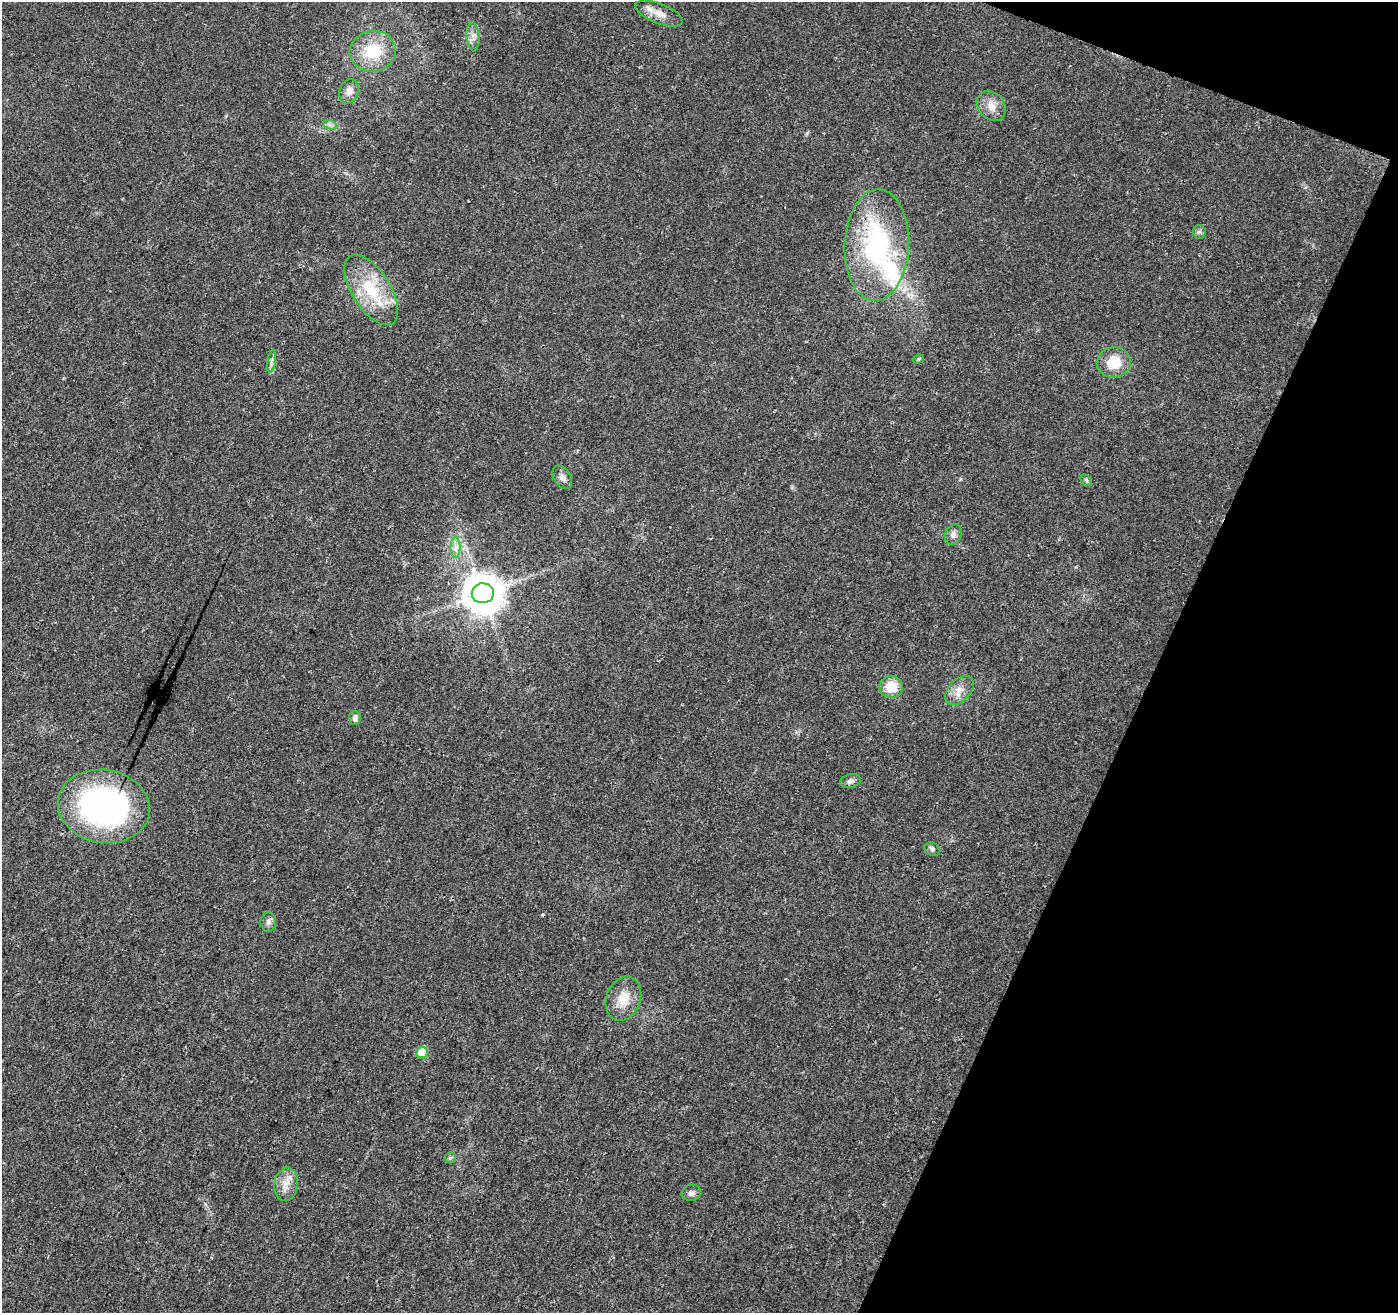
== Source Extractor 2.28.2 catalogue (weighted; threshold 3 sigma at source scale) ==
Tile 8 of 4 x 4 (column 4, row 2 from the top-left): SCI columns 4194-5589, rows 2835-4145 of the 5603 x 5731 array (HDU 1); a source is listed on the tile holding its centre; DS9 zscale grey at full resolution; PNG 1400 x 1315 px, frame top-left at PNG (2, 2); each listed source drawn as its Kron ellipse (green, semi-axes under 4 px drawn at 4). Shown black and unused: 19% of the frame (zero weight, under 3 of 4 exposures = <1% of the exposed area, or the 3 px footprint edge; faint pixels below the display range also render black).
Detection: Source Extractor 2.28.2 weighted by HDU 2 'WHT'; one run over the whole footprint, this tile lists its part. Background 0.0184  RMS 0.0034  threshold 0.0153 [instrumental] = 3 sigma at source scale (4.5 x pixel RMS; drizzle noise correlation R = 1.50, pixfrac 1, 0.0396/0.0396 arcsec/px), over >= 5 px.
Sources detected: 32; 1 inside a brighter object's white glare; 1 cosmic-ray / hot-pixel residue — neither listed nor drawn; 1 inside a brighter listed object's ellipse — not listed separately; the other 29 listed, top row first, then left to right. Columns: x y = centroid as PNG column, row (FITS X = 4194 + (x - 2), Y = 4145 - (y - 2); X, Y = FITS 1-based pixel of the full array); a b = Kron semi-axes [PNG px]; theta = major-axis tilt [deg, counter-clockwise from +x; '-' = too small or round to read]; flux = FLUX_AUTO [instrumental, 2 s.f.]
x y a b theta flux
659 14 25 10 -21 4.2
473 37 14 6 -86 2
373 51 23 20 10 12
349 91 12 9 73 2.3
991 106 16 13 -50 3.7
330 125 7 4 -19 0.85
1199 232 6 6 - 0.8
877 245 56 32 88 52
371 290 40 19 -57 16
918 359 5 4 - 0.59
272 361 12 4 81 1.1
1114 362 17 15 8 8.3
562 477 13 8 -57 1.6
1086 480 6 5 - 0.62
953 534 10 8 66 1.6
456 548 10 5 89 1.6
483 593 11 10 - 850
891 687 11 11 - 7.1
959 690 17 11 46 3.6
355 718 7 5 90 1.3
850 781 10 6 17 1.2
104 806 46 36 -9 88
932 849 8 6 -24 0.94
268 922 10 7 90 1.4
623 999 23 17 70 6.8
422 1053 6 5 - 9.5
450 1158 6 5 - 0.61
286 1184 17 12 82 3.7
691 1193 9 8 - 1.3
Overlapping masked pixels (flux is a lower limit): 1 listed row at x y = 877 245